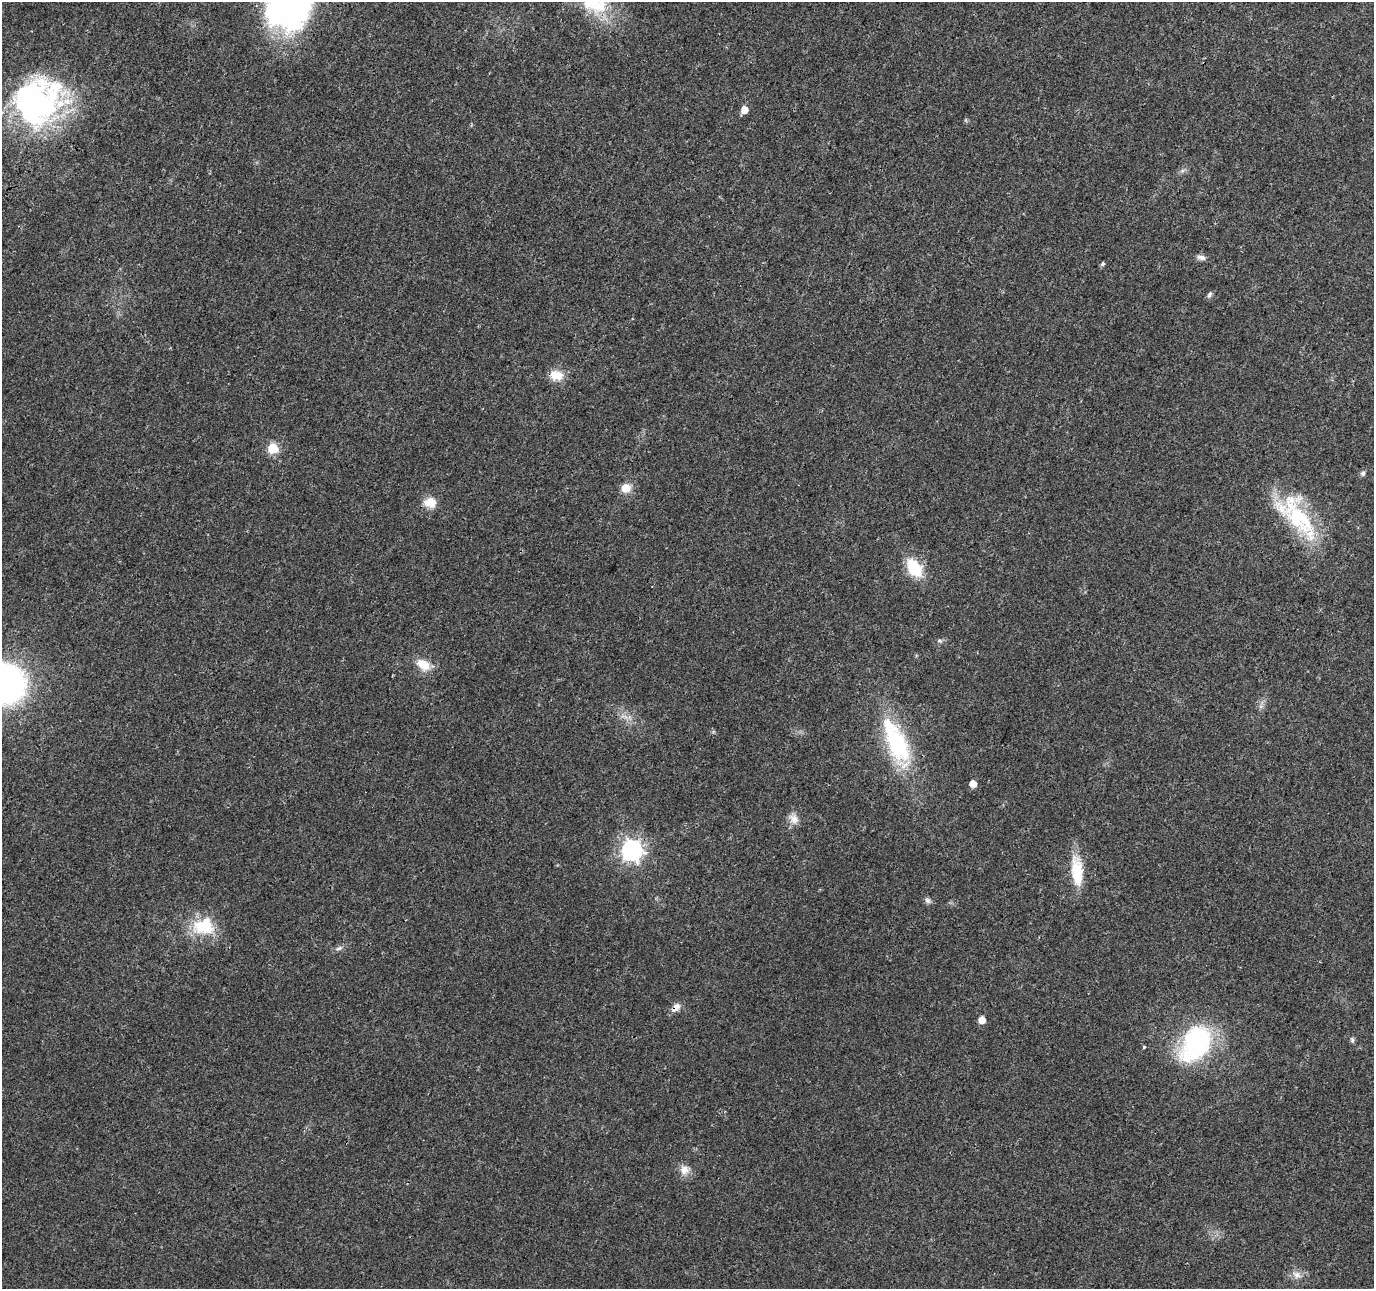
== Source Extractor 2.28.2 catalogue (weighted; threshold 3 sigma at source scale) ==
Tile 10 of 4 x 4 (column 2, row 3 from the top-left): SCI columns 1379-2750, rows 1503-2789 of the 5505 x 5644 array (HDU 1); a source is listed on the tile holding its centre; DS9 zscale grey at full resolution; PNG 1376 x 1291 px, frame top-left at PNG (2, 2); no overlay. Shown black and unused: <1% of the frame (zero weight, under 3 of 4 exposures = <1% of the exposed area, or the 3 px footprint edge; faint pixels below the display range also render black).
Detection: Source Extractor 2.28.2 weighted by HDU 2 'WHT'; one run over the whole footprint, this tile lists its part. Background 0.0261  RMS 0.0033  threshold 0.0148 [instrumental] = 3 sigma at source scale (4.5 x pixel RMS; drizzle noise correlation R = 1.50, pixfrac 1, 0.0396/0.0396 arcsec/px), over >= 5 px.
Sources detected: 34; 1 inside a brighter object's white glare — not listed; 1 inside a brighter listed object's ellipse — not listed separately; the other 32 listed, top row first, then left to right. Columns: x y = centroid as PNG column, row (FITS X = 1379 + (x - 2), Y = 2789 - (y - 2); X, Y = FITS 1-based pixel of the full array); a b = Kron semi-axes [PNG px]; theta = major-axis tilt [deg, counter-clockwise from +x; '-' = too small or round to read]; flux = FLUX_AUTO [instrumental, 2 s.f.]
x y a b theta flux
594 3 45 28 -41 22
38 103 64 48 41 79
744 110 6 5 - 3.9
1182 171 7 4 19 0.72
1201 257 12 6 -12 1.4
1103 264 6 5 - 0.64
1209 294 9 5 66 0.79
556 375 18 12 -9 5
273 448 6 6 - 21
1363 473 7 6 - 0.76
626 488 12 11 - 3.7
430 503 15 12 -2 4.6
1299 518 56 28 -46 30
914 568 16 10 -54 16
939 641 8 4 0 0.68
423 665 18 11 -32 5.5
5 684 40 39 - 94
896 742 67 25 -66 34
973 784 5 5 - 3.7
794 819 14 11 -63 2.9
632 850 8 8 - 180
1077 871 38 13 -85 11
927 900 9 6 -43 0.99
202 927 35 19 -10 13
339 948 11 5 19 1.1
676 1007 15 8 49 2.2
982 1020 5 5 - 3.7
1352 1040 8 5 -90 0.69
1196 1043 38 26 61 51
1144 1047 4 3 - 0.44
684 1170 13 12 - 3
1296 1275 13 8 -27 2.3
Overlapping masked pixels (flux is a lower limit): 2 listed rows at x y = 632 850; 676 1007
Isophote crosses this tile's border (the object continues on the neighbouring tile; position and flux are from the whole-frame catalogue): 3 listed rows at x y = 594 3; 38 103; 5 684